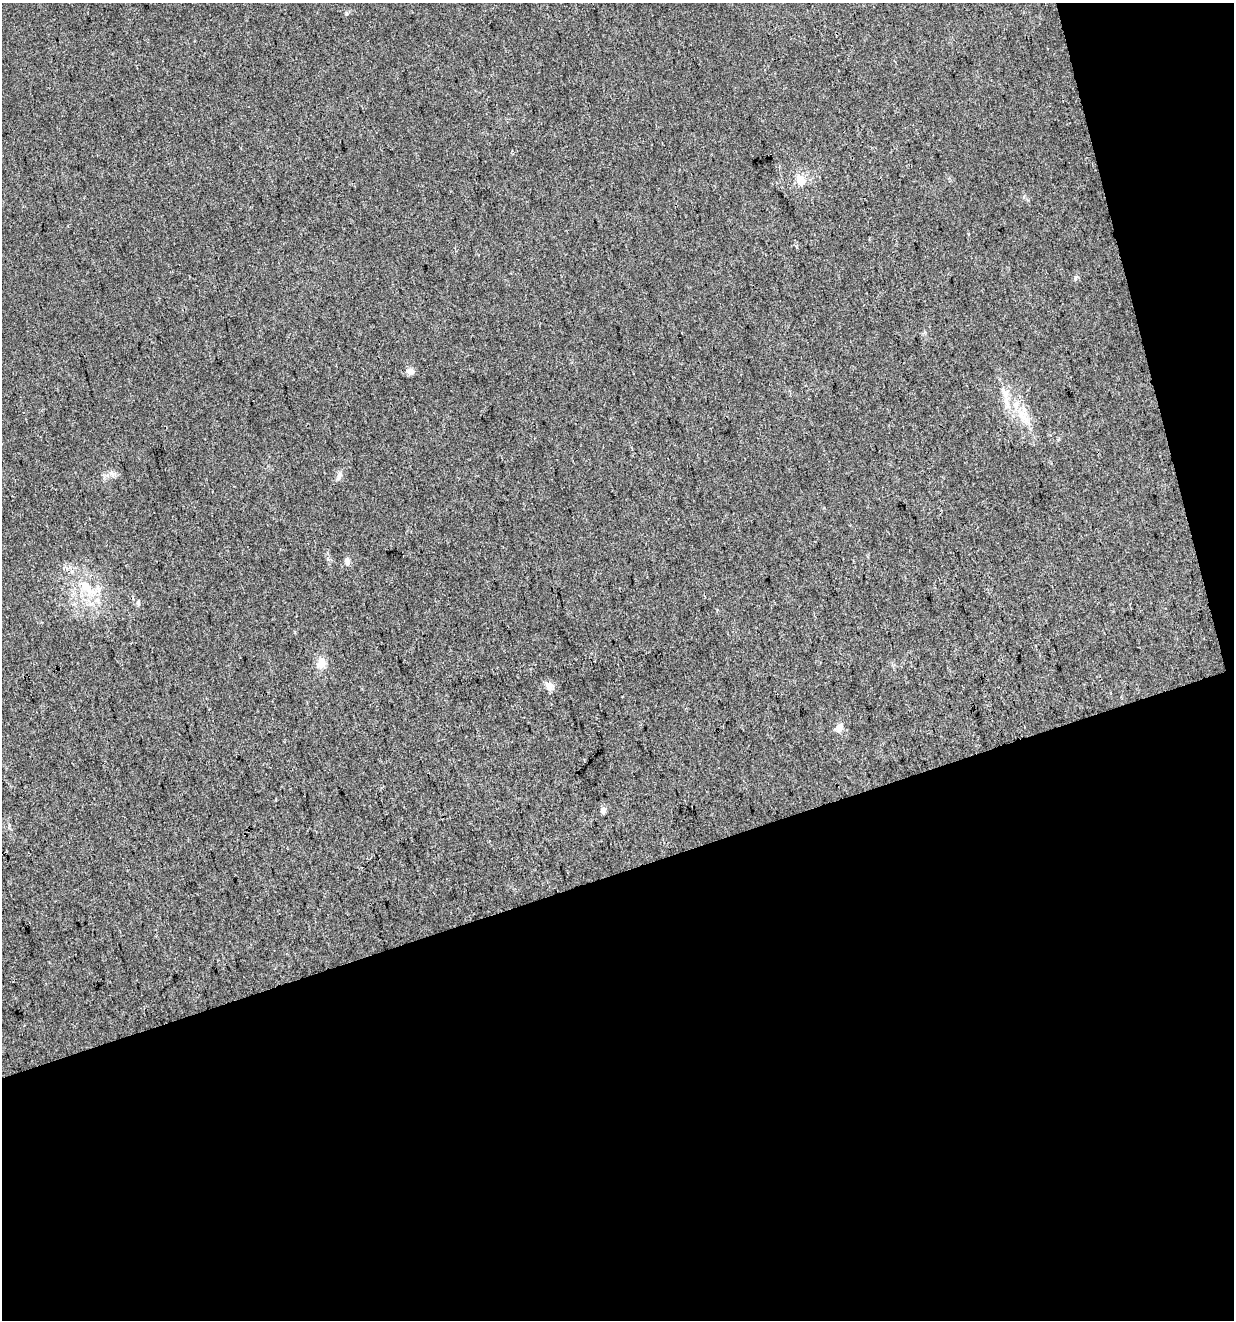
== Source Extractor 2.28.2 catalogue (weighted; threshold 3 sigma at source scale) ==
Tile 4 of 2 x 2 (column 2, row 2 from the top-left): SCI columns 1270-2501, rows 2-1319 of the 2554 x 2637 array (HDU 1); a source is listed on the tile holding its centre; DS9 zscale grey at full resolution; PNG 1236 x 1322 px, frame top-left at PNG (2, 3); no overlay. Shown black and unused: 38% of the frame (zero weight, under 3 of 4 exposures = <1% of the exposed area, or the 3 px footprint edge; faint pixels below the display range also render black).
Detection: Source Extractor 2.28.2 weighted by HDU 2 'WHT'; one run over the whole footprint, this tile lists its part. Background 0.0206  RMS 0.0044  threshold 0.0199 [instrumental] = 3 sigma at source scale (4.5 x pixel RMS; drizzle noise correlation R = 1.50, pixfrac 1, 0.0396/0.0396 arcsec/px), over >= 5 px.
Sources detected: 14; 1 inside a brighter listed object's ellipse — not listed separately; the other 13 listed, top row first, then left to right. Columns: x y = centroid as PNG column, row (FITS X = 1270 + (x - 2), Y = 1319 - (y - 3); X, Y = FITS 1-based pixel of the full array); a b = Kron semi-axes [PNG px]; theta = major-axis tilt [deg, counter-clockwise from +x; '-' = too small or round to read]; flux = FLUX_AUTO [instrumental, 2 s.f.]
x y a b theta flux
801 180 16 11 -67 5
1075 278 6 4 72 0.64
411 371 12 8 -7 1.8
1005 393 16 7 -65 3.7
1021 415 22 11 61 6.5
339 476 13 6 69 1.7
347 561 10 7 -82 1.7
84 585 17 11 -64 7.5
138 602 7 5 -90 0.87
321 663 15 11 81 3.9
549 686 12 8 -76 2.5
839 728 12 8 66 2.6
603 811 7 6 - 1.5
Unlisted compact peaks at least as high as the median listed source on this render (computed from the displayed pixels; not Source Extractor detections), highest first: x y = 346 13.